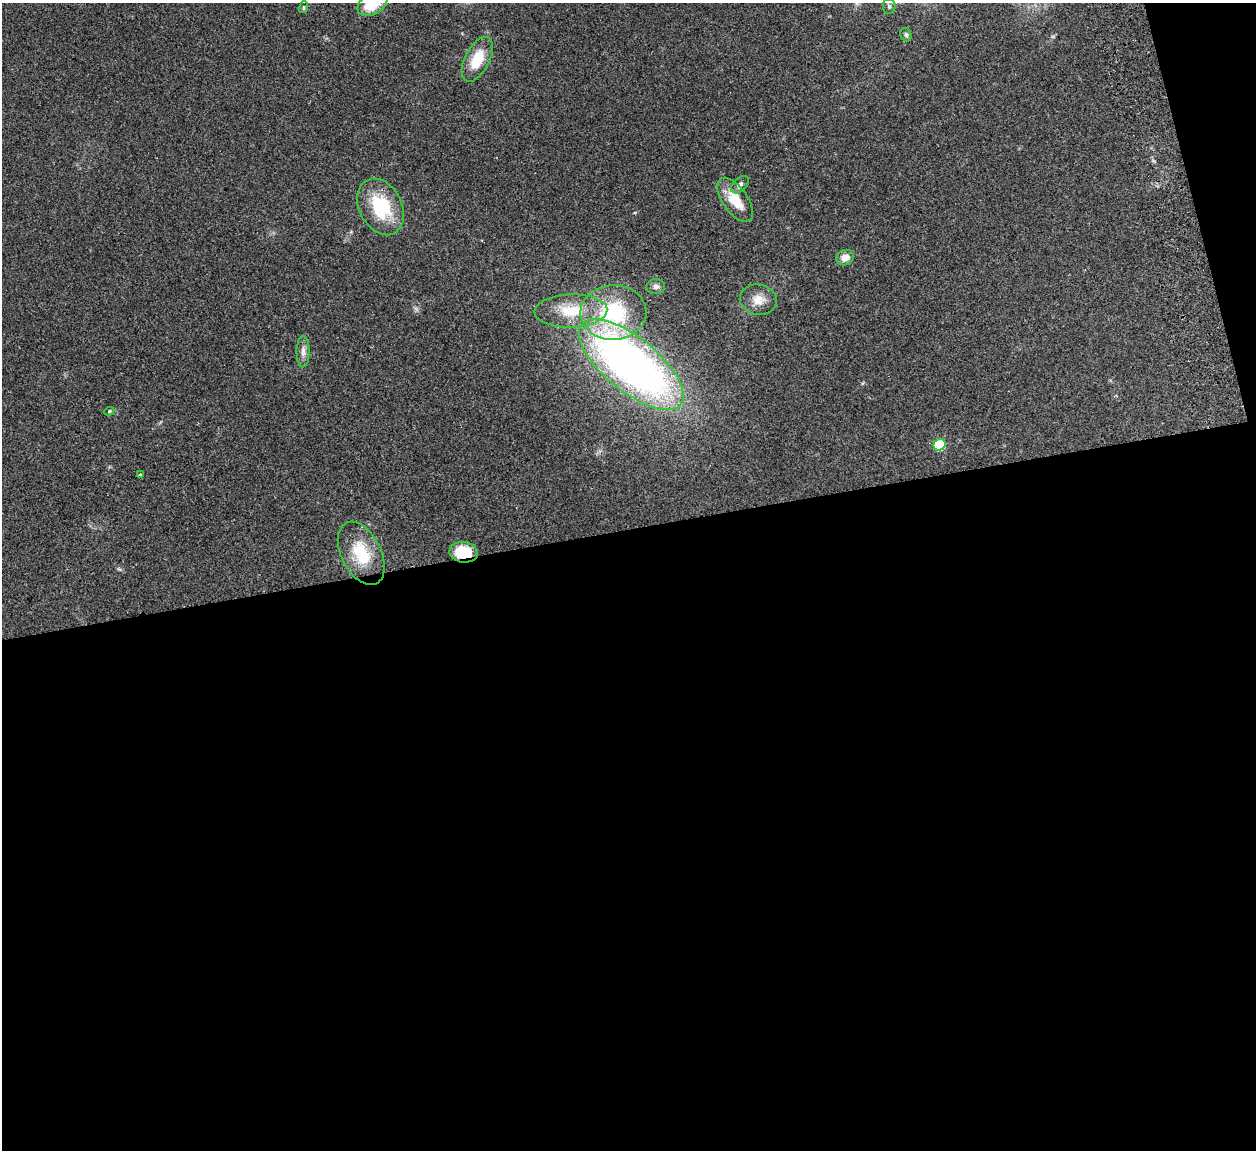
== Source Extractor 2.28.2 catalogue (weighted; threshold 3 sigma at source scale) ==
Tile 16 of 4 x 4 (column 4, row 4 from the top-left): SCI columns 3820-5073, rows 163-1310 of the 5132 x 5030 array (HDU 1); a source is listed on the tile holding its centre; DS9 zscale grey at full resolution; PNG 1258 x 1152 px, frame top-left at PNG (2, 3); each listed source drawn as its Kron ellipse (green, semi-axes under 4 px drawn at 4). Shown black and unused: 56% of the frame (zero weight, under 2 of 3 exposures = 3% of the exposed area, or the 3 px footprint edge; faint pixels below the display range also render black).
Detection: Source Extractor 2.28.2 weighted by HDU 2 'WHT'; one run over the whole footprint, this tile lists its part. Background 0.176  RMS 0.011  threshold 0.0488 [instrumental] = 3 sigma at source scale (4.5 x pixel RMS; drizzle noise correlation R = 1.50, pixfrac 1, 0.05/0.05 arcsec/px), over >= 5 px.
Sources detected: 20; all 20 listed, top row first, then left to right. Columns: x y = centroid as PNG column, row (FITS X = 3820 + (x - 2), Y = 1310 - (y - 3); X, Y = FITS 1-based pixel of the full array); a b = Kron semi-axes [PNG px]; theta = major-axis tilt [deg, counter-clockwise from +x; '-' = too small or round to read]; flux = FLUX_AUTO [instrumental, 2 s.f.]
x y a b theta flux
372 3 16 10 33 37
889 6 8 6 -90 3.3
304 7 6 4 72 1.4
906 35 7 5 -74 2.3
477 59 24 12 63 28
740 185 10 6 46 4
735 200 26 12 -55 25
381 207 30 21 -63 57
845 257 9 7 23 9.1
656 286 9 7 3 3.8
758 300 18 15 -10 15
571 311 36 16 2 37
613 313 33 27 2 88
303 351 16 6 90 6
631 364 64 27 -39 620
109 411 5 4 - 1.3
939 445 6 5 - 69
140 475 3 3 - 1.5
464 552 14 10 -8 39
361 553 34 20 -63 45
Overlapping masked pixels (flux is a lower limit): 1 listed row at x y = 464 552
Isophote crosses this tile's border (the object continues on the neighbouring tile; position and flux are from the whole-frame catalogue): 2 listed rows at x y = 372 3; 889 6